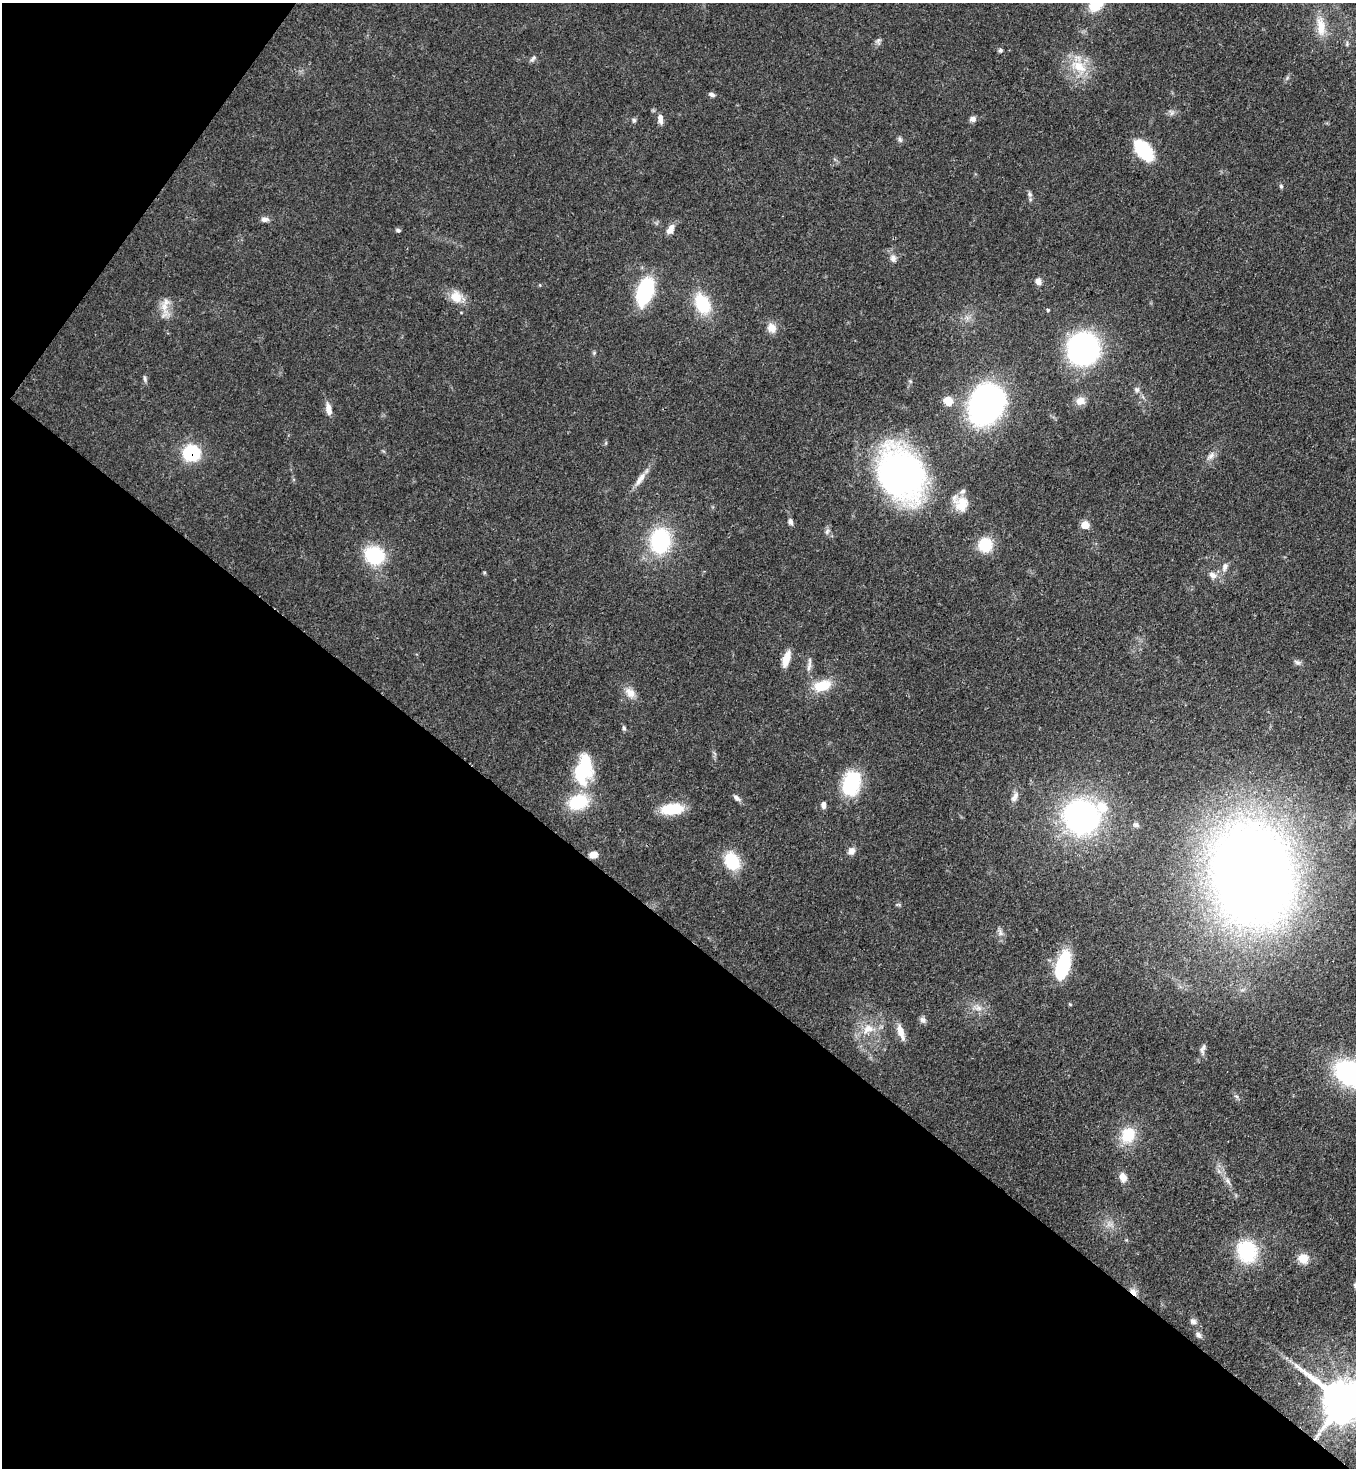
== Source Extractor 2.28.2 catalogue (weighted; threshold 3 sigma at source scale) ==
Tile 9 of 4 x 4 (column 1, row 3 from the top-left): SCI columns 230-1583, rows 1529-2994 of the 6007 x 5986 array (HDU 1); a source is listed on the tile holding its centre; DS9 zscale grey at full resolution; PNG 1358 x 1470 px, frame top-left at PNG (2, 3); no overlay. Shown black and unused: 40% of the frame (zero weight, under 3 of 4 exposures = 7% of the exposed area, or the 3 px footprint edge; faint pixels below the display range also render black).
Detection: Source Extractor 2.28.2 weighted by HDU 2 'WHT'; one run over the whole footprint, this tile lists its part. Background 0.0969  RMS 0.004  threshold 0.0181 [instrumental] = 3 sigma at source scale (4.5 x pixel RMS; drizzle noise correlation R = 1.50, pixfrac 1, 0.05/0.05 arcsec/px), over >= 5 px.
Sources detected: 86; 3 inside a brighter listed object's ellipse — not listed separately; the other 83 listed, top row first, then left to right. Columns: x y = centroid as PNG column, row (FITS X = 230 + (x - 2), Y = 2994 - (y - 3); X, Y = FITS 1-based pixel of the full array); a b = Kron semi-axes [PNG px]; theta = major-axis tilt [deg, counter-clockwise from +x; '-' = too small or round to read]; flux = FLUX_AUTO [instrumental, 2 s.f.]
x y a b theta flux
1321 26 28 11 -84 6.4
878 41 9 5 -88 1.1
1000 50 6 5 - 0.87
533 58 10 5 49 1.1
1079 66 27 14 -29 11
712 94 8 5 -22 1.1
1172 113 8 4 53 1
660 119 12 6 -83 2.6
973 119 7 6 - 1.8
634 120 6 5 - 0.75
900 139 9 5 -65 0.95
1144 150 21 12 -51 25
1281 186 6 5 - 0.66
1030 194 7 6 - 1
265 219 11 7 -2 1.6
670 229 14 8 58 2.7
398 230 5 4 - 0.9
893 258 10 8 -69 2
1038 281 9 7 -68 2.1
645 291 24 12 72 38
456 297 17 15 -52 6.3
702 304 21 14 -64 19
165 306 30 10 87 5.2
1048 310 4 4 - 0.5
772 328 13 11 -67 3.8
1083 349 23 22 - 100
594 353 5 5 - 0.56
145 378 9 5 -81 0.96
1137 389 8 7 - 1.3
948 401 11 10 - 4.5
1080 401 12 10 6 3.3
986 405 32 25 68 140
328 409 14 7 -79 3.4
191 453 11 10 - 33
1211 456 14 7 47 2.2
901 474 37 31 -54 210
640 479 25 7 55 4
961 503 23 17 -44 7.9
790 521 8 6 -71 1.4
1085 525 6 5 - 9.2
827 531 9 6 64 1.2
660 541 23 18 86 37
985 545 13 12 - 15
374 555 18 15 -26 26
1225 567 11 7 70 2
1213 575 13 8 -26 2.6
786 659 18 7 73 5.7
1297 662 11 5 -11 1.2
809 664 24 4 83 2.2
822 686 24 14 17 9.9
630 693 16 11 -53 4
624 728 7 5 -75 0.76
584 769 36 19 79 26
851 784 24 17 73 27
1015 797 17 8 60 2.4
736 798 10 6 -46 1.5
823 805 8 5 -80 1.7
672 809 23 11 5 15
1081 817 30 27 -31 110
1136 825 7 6 - 1.1
851 851 10 9 - 2.2
593 855 9 7 10 3.5
732 861 21 16 -64 14
1252 875 62 47 -80 790
898 904 6 4 0 0.6
1000 932 11 7 -69 1.8
1063 965 24 11 73 34
978 1008 11 7 0 2.4
923 1020 9 7 -37 1.4
868 1029 17 12 27 6.8
900 1031 17 8 -72 4.4
1203 1049 17 6 81 1.8
1350 1073 26 20 -29 61
1236 1096 7 4 -19 0.69
1128 1135 22 18 67 12
1123 1177 11 9 -67 3.2
1228 1181 11 5 -56 1.7
1247 1251 21 18 -70 28
1303 1258 13 11 -38 5.3
1133 1291 11 7 -58 2.5
1193 1321 8 7 - 1.5
1198 1335 9 7 -55 1.4
1343 1401 14 11 -37 2000
Overlapping masked pixels (flux is a lower limit): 3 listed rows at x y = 191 453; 1133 1291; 1343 1401
Isophote crosses this tile's border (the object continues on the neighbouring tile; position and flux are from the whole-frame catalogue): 2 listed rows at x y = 1350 1073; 1343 1401